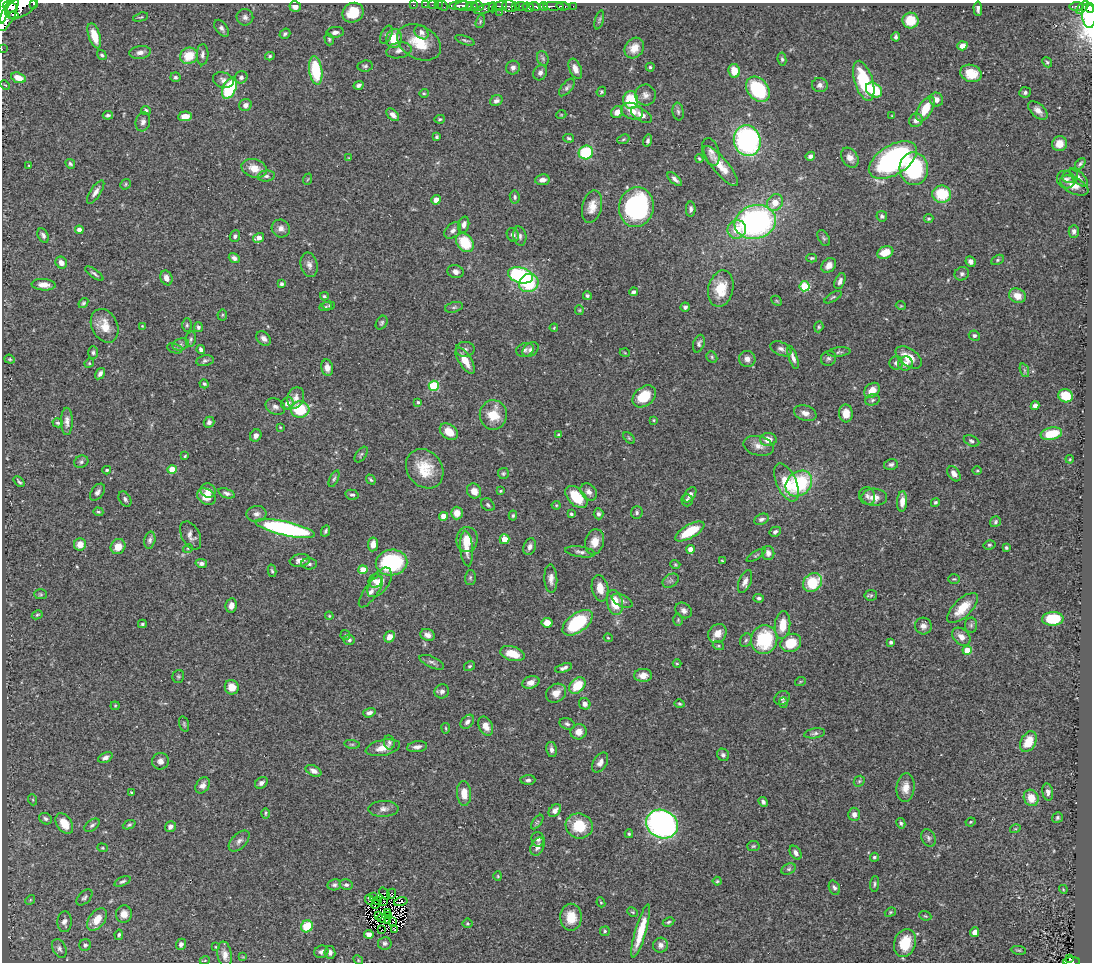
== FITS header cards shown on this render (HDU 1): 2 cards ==
NAXIS1  =                 1090
NAXIS2  =                  960

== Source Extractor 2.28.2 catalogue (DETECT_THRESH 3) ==
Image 1090 x 960 px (HDU 1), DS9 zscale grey, 1 PNG px = 1 image px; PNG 1094 x 964 px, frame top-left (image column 1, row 960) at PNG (2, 3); each listed source drawn as its Kron ellipse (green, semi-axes under 4 px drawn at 4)
Background 0.481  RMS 0.025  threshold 0.0752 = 3 sigma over >= 5 px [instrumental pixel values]
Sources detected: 507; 5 with non-positive FLUX_AUTO (blend fragments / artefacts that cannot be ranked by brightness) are neither listed nor drawn; of the other 502, the 500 brightest by FLUX_AUTO listed and drawn (2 fainter detections omitted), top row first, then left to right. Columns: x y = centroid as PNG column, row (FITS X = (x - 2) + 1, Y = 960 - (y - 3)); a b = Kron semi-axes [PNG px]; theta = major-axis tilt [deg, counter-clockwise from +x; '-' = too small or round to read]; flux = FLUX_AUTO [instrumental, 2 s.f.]
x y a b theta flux
34 4 3 2 - 120
414 5 3 2 - 15
425 5 2 2 - 7.7
432 5 2 2 - 6.5
438 5 2 2 - 14
459 5 10 4 6 340
22 6 18 10 33 1900
443 6 5 2 - 15
464 6 9 4 2 620
478 6 5 4 - 72
500 6 8 4 14 210
509 6 7 5 -21 230
516 6 3 3 - 77
521 6 6 3 -6 97
535 6 6 3 -18 130
543 6 4 3 - 220
553 6 10 3 -1 400
563 6 6 3 -8 66
573 6 2 2 - 5.1
1076 6 7 3 2 110
10 7 7 5 -20 1000
295 7 6 5 - 12
472 7 6 4 5 310
493 7 5 3 - 110
528 7 6 4 -17 600
1083 7 8 3 50 98
1090 8 5 3 - 250
486 9 11 3 18 140
978 9 7 3 -87 5.5
3 10 14 4 83 2000
500 12 2 2 - 12
353 13 11 9 31 45
8 14 19 6 65 2500
14 15 5 3 - 280
1089 15 12 7 -84 740
140 17 8 4 15 2.4
245 17 8 8 - 6.4
599 20 10 3 74 2.7
911 20 8 8 - 37
480 21 7 4 72 2.6
221 28 9 5 -53 5.6
335 32 9 5 5 6.7
421 32 8 6 -47 6.5
285 34 6 4 35 3.7
386 35 10 5 64 4.9
94 36 13 6 -72 33
896 37 4 3 - 3.8
329 39 6 4 -75 2.7
394 39 10 7 75 33
465 40 10 3 -20 3
419 42 23 16 -28 52
962 46 5 4 - 11
634 48 11 9 53 18
2 49 2 2 - 6.2
399 50 12 8 13 9.2
140 52 11 6 9 7.9
102 55 5 4 - 3.2
202 55 11 6 87 6.2
189 56 9 8 - 41
270 56 5 4 - 2.6
543 58 7 5 -70 3.9
782 59 6 4 -83 3.3
1047 62 5 4 - 3.2
365 66 7 6 - 3.6
650 67 4 4 - 2.3
513 68 7 6 - 5.7
575 69 10 6 -67 12
316 70 14 6 -82 94
734 71 7 5 -80 28
540 73 8 6 61 6.5
971 73 11 8 -17 29
175 77 5 5 - 3.2
241 77 6 6 - 5.3
18 78 7 5 -18 26
223 80 10 7 -17 7.9
864 81 21 9 -73 92
5 85 5 3 - 1.6
359 85 5 4 - 4.9
820 85 8 7 - 6.9
567 87 10 5 50 4.5
229 88 11 6 64 130
758 89 14 10 -51 120
874 90 9 6 -36 63
601 92 5 4 - 2.5
1025 92 6 5 - 4.1
424 93 5 4 - 2
645 95 10 10 - 9.6
631 100 9 7 -84 67
936 100 7 6 - 9
496 101 6 5 - 5.4
245 105 6 6 - 7.9
925 109 14 7 59 36
146 110 5 4 - 3.9
1038 110 11 6 -42 11
632 111 11 8 -19 19
617 112 6 5 - 13
678 112 9 5 -81 4.3
108 115 5 3 - 3.9
393 115 7 5 -43 8.3
561 115 5 3 - 1.4
641 115 12 6 -31 10
185 116 7 5 5 18
892 116 4 2 - 1.1
440 119 5 4 - 2.2
916 120 7 6 - 7.6
143 122 9 7 76 7.4
437 137 3 3 - 2.5
569 138 5 3 - 2.7
623 139 6 4 23 2.5
648 141 6 4 75 4.3
747 141 15 13 -74 340
1059 144 7 7 - 18
586 152 7 7 - 94
711 152 14 8 -70 8.7
810 156 5 4 - 4.8
349 158 4 2 - 1.1
850 158 11 7 -57 12
699 159 4 3 - 2.3
893 160 27 14 32 350
70 164 5 4 - 2.9
1080 164 6 3 51 3
29 166 3 2 - 1.5
721 166 25 7 -50 29
254 168 13 9 -17 22
914 169 16 14 -87 150
266 176 8 5 6 4.2
1070 176 8 6 19 5.4
1079 177 12 5 -46 5.2
308 179 6 3 70 1.7
675 179 9 4 -42 6.6
542 180 7 5 7 9.7
1066 180 9 8 - 7.8
126 184 6 4 40 2.2
1074 186 15 8 -27 16
96 192 13 5 57 9.9
942 194 9 8 - 61
515 197 6 5 - 3.4
436 200 5 4 - 12
775 203 9 7 52 22
592 207 16 9 76 19
636 207 20 17 78 270
691 209 7 5 89 5.3
882 216 5 5 - 4.5
929 219 5 4 - 2.2
755 222 21 16 16 440
464 225 8 5 75 7.1
281 229 9 8 - 9.3
737 229 9 9 - 27
79 230 4 4 - 9.4
453 230 9 6 44 6.7
1074 231 6 5 - 5.2
43 235 8 5 -63 5.2
513 235 7 6 - 5.8
235 236 6 5 - 4.8
520 236 10 6 -78 5.6
259 238 6 4 33 12
824 238 9 5 -59 3.2
465 243 10 7 -50 54
885 252 8 6 24 26
234 258 5 4 - 5.3
812 258 5 3 - 2.4
997 260 7 4 27 2.9
971 262 5 4 - 8
61 263 6 5 - 10
309 265 12 8 -77 9.2
829 265 8 6 44 10
456 272 8 6 -17 7.4
94 274 11 3 -37 3.6
962 274 7 6 - 5
520 275 13 7 -15 200
166 278 7 5 -68 11
840 281 8 4 68 6.5
529 283 10 8 29 74
281 284 4 3 - 3.6
44 285 12 6 -4 14
805 286 5 5 - 95
721 289 18 12 77 42
633 292 4 3 - 4.1
324 296 4 3 - 2.5
587 296 4 4 - 3.3
1017 296 8 7 - 20
833 297 9 4 31 2.9
777 301 6 4 -44 2.2
83 303 5 4 - 2.6
329 306 6 4 5 2.3
901 306 5 3 - 1.5
326 307 6 3 20 2.3
454 307 9 5 14 3.7
685 307 4 4 - 4
579 310 5 4 - 1.9
222 315 5 5 - 2.2
382 323 7 5 58 3.1
187 325 7 5 90 2.7
105 326 17 13 -64 28
142 326 4 4 - 1.3
198 327 5 4 - 3.7
819 327 6 4 71 2.5
554 328 4 3 - 1.4
974 336 6 5 - 3.8
264 338 8 6 -45 7.8
191 339 8 5 80 3.7
181 344 8 5 18 5.6
699 344 9 5 72 5.1
175 348 8 4 -19 3.2
201 349 4 4 - 5
465 349 9 7 1 5.8
781 349 11 6 -25 6.9
525 350 9 7 20 5.2
531 350 9 6 36 5.7
839 352 11 4 6 4
93 353 6 5 - 3.6
625 353 5 3 - 1.5
712 357 6 5 - 3.2
793 357 12 4 -71 6.9
909 357 15 8 -35 27
828 358 8 7 - 4.8
10 359 5 4 - 2
747 359 8 8 - 9
205 361 8 5 12 4.2
465 361 15 6 -58 23
89 363 5 4 - 2
896 363 6 6 - 5.6
905 363 7 7 - 9.2
327 368 8 6 -80 11
1024 370 7 4 -71 3.3
100 374 6 4 56 6.7
204 384 5 4 - 2.8
434 386 5 5 - 110
872 390 9 6 43 19
644 396 13 9 38 51
1066 396 7 6 - 41
296 398 11 8 72 11
872 400 7 5 16 4.1
418 402 3 3 - 2.4
287 403 6 5 - 11
1035 406 4 4 - 7.5
275 407 10 7 -24 7.5
300 410 9 8 - 79
805 413 11 7 -18 9.7
846 413 9 7 -86 17
493 415 15 13 89 36
654 420 4 3 - 1.6
67 421 13 6 90 9.5
209 422 5 5 - 5.6
58 423 5 4 - 3
280 427 3 2 - 1.4
449 432 10 7 -38 21
1051 434 11 6 11 43
559 435 4 3 - 4
256 436 6 5 - 7.9
629 438 7 4 -45 2.4
768 439 8 6 3 16
971 441 8 5 -26 4.4
759 446 15 9 -14 15
361 454 9 5 54 3.5
185 456 4 3 - 2
1070 459 4 3 - 1.6
81 462 7 6 - 4.1
891 464 7 5 13 4.1
425 469 21 17 -52 45
107 470 4 3 - 2.3
172 470 4 4 - 41
977 471 5 3 - 1.7
503 474 5 5 - 2.7
954 474 8 5 -55 8.6
334 479 9 4 66 3.3
371 480 5 3 - 2.8
19 482 6 2 -43 2.8
787 482 20 10 -66 50
799 484 14 11 41 130
208 490 8 7 - 10
474 491 8 6 -50 15
501 491 3 3 - 1.8
97 492 9 6 54 6.5
589 492 9 7 -51 7.4
226 493 8 4 -20 5.4
352 495 7 5 -13 3.8
690 495 8 5 56 7.1
867 496 9 8 - 6.2
206 497 10 7 -31 27
576 497 13 8 -46 53
874 497 13 8 -2 16
125 499 8 5 -58 4.7
687 500 6 5 - 3.8
902 501 10 5 87 13
935 502 5 4 - 3.1
488 505 7 5 -39 3.6
556 505 4 4 - 1.8
98 512 5 4 - 2.3
457 513 6 6 - 15
637 513 6 6 - 3.6
256 514 10 8 8 7.1
571 514 3 3 - 2.9
598 514 5 5 - 4.4
444 516 4 4 - 22
513 516 5 4 - 2.7
761 519 8 5 25 4.9
995 522 6 5 - 3.3
285 528 30 7 -13 320
325 531 6 4 64 3.6
690 531 16 6 30 59
775 532 6 4 30 4.9
191 535 15 9 -63 9.4
504 539 5 4 - 21
150 540 9 5 76 5.1
467 540 13 10 84 23
595 542 13 9 76 20
80 544 6 6 - 17
373 544 7 5 83 14
989 545 6 4 12 2.6
118 547 8 7 - 21
530 547 9 6 72 7
188 548 5 3 - 1.5
1006 548 3 3 - 2.5
466 549 18 6 -85 16
690 549 4 4 - 11
580 552 15 5 -8 6.4
768 553 7 6 - 7.4
756 555 10 4 31 3
300 560 10 6 9 10
722 561 3 2 - 1.6
201 563 5 4 - 5.5
392 563 16 13 10 170
309 564 8 5 -2 3.9
675 564 5 3 - 1.9
363 570 4 4 - 33
272 571 6 4 -77 2.8
470 577 7 5 88 3.1
551 579 14 6 -87 11
954 579 6 4 1 2.2
375 581 7 6 - 6.9
671 581 9 6 33 5.2
745 581 12 6 69 9.5
380 582 17 9 55 23
812 583 10 8 40 66
600 588 13 8 -80 21
371 592 18 7 55 10
41 594 6 5 - 2.7
871 595 6 5 - 2.8
759 598 5 4 - 3.7
622 601 11 6 -25 5.8
615 603 13 7 -77 39
231 606 7 5 80 9.4
962 608 19 9 45 34
684 610 9 7 -38 7.1
37 615 5 3 - 2.1
329 616 4 3 - 1.9
1053 619 11 7 3 65
678 620 6 5 - 2.5
547 623 5 5 - 17
578 623 17 9 36 120
142 624 4 3 - 2.4
783 625 14 7 84 28
971 625 8 6 89 4.1
923 626 8 8 - 9.5
717 633 10 8 47 17
345 635 5 5 - 2.1
428 635 7 6 - 7.9
390 637 6 5 - 13
961 637 10 7 -44 13
608 638 4 3 - 1.6
349 640 6 5 - 4.2
746 640 7 5 61 3.3
764 640 14 13 - 110
891 642 3 3 - 4
791 643 11 8 27 43
718 646 6 4 -19 2.3
967 650 4 4 - 32
512 654 12 7 -17 26
432 662 13 5 -24 5.3
677 664 4 3 - 1.4
470 666 6 4 31 2.9
563 668 9 4 17 6.5
643 675 9 6 1 11
178 676 6 6 - 2.8
531 682 9 6 17 12
800 682 5 3 - 1.8
577 685 9 6 47 53
232 687 7 7 - 21
442 691 7 7 - 6.3
556 693 11 9 35 15
782 698 8 6 32 5.1
783 702 5 4 - 3.5
585 704 6 5 - 8
679 704 5 4 - 2.3
115 706 4 4 - 1.7
369 713 6 4 18 6.5
467 722 8 5 46 5.6
184 724 8 4 -75 2.8
567 724 8 5 -20 4.6
486 726 10 7 -64 13
446 728 5 2 - 1.6
579 732 8 7 - 12
815 733 10 5 9 4.5
389 742 7 5 -80 3.5
1028 742 11 7 61 32
352 744 8 4 -8 3
417 747 10 5 7 7.5
383 748 17 7 12 20
551 749 8 5 -79 6.5
723 755 6 6 - 4.3
105 758 8 4 26 6.5
160 761 8 8 - 9.5
600 763 11 6 59 8.6
314 771 8 5 -27 7.7
528 780 7 4 1 4.3
859 781 6 5 - 2.6
261 783 7 5 36 5.5
203 785 9 6 53 8.5
906 788 14 9 84 18
131 792 4 3 - 1.5
1048 792 8 5 -80 7.1
464 793 12 7 -86 21
1031 798 8 7 - 24
33 800 6 3 -72 1.9
763 802 5 4 - 4.9
384 809 15 8 1 9
555 810 7 5 47 6.9
265 813 5 2 - 2.2
854 814 7 6 - 8.1
1057 818 6 5 - 3
46 819 6 5 - 4.2
537 822 8 4 53 3.2
970 822 5 3 - 1.9
901 823 5 4 - 3.2
64 824 11 7 -56 29
662 824 16 13 -28 570
92 825 9 5 36 4.7
129 825 6 4 22 2.8
170 826 6 5 - 6.4
579 826 13 12 - 52
1015 829 5 3 - 1.6
629 834 4 4 - 2.6
928 838 9 6 -63 5
538 839 7 6 - 5.8
239 841 13 7 46 8.3
753 846 6 5 - 2.5
537 847 9 6 62 10
102 848 5 4 - 2.1
796 853 7 5 -56 6.3
874 857 4 4 - 3
789 869 8 5 26 3.5
498 876 4 4 - 1.7
122 881 9 4 23 3.8
717 881 4 4 - 2.2
875 884 8 4 85 3.4
334 885 7 5 9 4.4
346 885 7 5 -12 4.2
834 888 7 5 -69 4.8
1063 889 4 3 - 1.5
385 894 7 2 -54 0.83
391 894 5 2 - 2
374 896 3 2 - 3.7
84 897 10 5 45 4.4
30 900 5 4 - 2
369 900 5 2 - 2
378 900 4 2 - 0.98
384 902 4 2 - 1.6
401 902 7 2 14 1.8
601 902 5 4 - 1.8
375 904 5 2 - 0.94
388 912 4 3 - 0.48
633 912 6 4 -27 2
890 912 6 4 22 2.2
124 914 8 8 - 13
378 915 4 2 - 3
388 915 3 2 - 1.5
925 916 6 4 -20 2.2
571 917 13 10 -90 31
382 918 4 2 - 1.5
97 919 13 8 52 23
387 921 4 3 - 1.7
393 921 2 2 - 1
64 922 10 7 87 8.3
668 922 6 4 27 2.7
467 923 5 5 - 2.2
307 926 6 5 - 46
395 929 4 2 - 0.73
381 930 2 2 - 1.6
605 931 5 4 - 2.5
641 931 28 5 74 45
975 932 5 4 - 12
369 934 5 4 - 8.6
119 935 5 4 - 3.1
385 943 7 6 - 4.3
905 943 14 10 71 50
181 944 6 5 - 7.1
85 945 6 5 - 4.3
660 945 7 7 - 8.2
216 947 4 3 - 1.6
59 948 10 6 -64 6.7
1018 950 8 3 -8 2
321 952 7 6 - 5.4
330 952 6 5 - 6.6
225 955 13 7 -81 12
243 957 4 4 - 1.6
1070 959 3 2 - 22
205 960 5 3 - 1.5
358 960 5 4 - 2.1
1072 962 8 3 2 110
At the frame edge (FLAGS 8, measured only in part): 7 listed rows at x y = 34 4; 22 6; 1090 8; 3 10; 1089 15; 2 49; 1072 962
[2 fainter detections neither listed nor drawn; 5 non-positive-flux detections neither listed nor drawn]